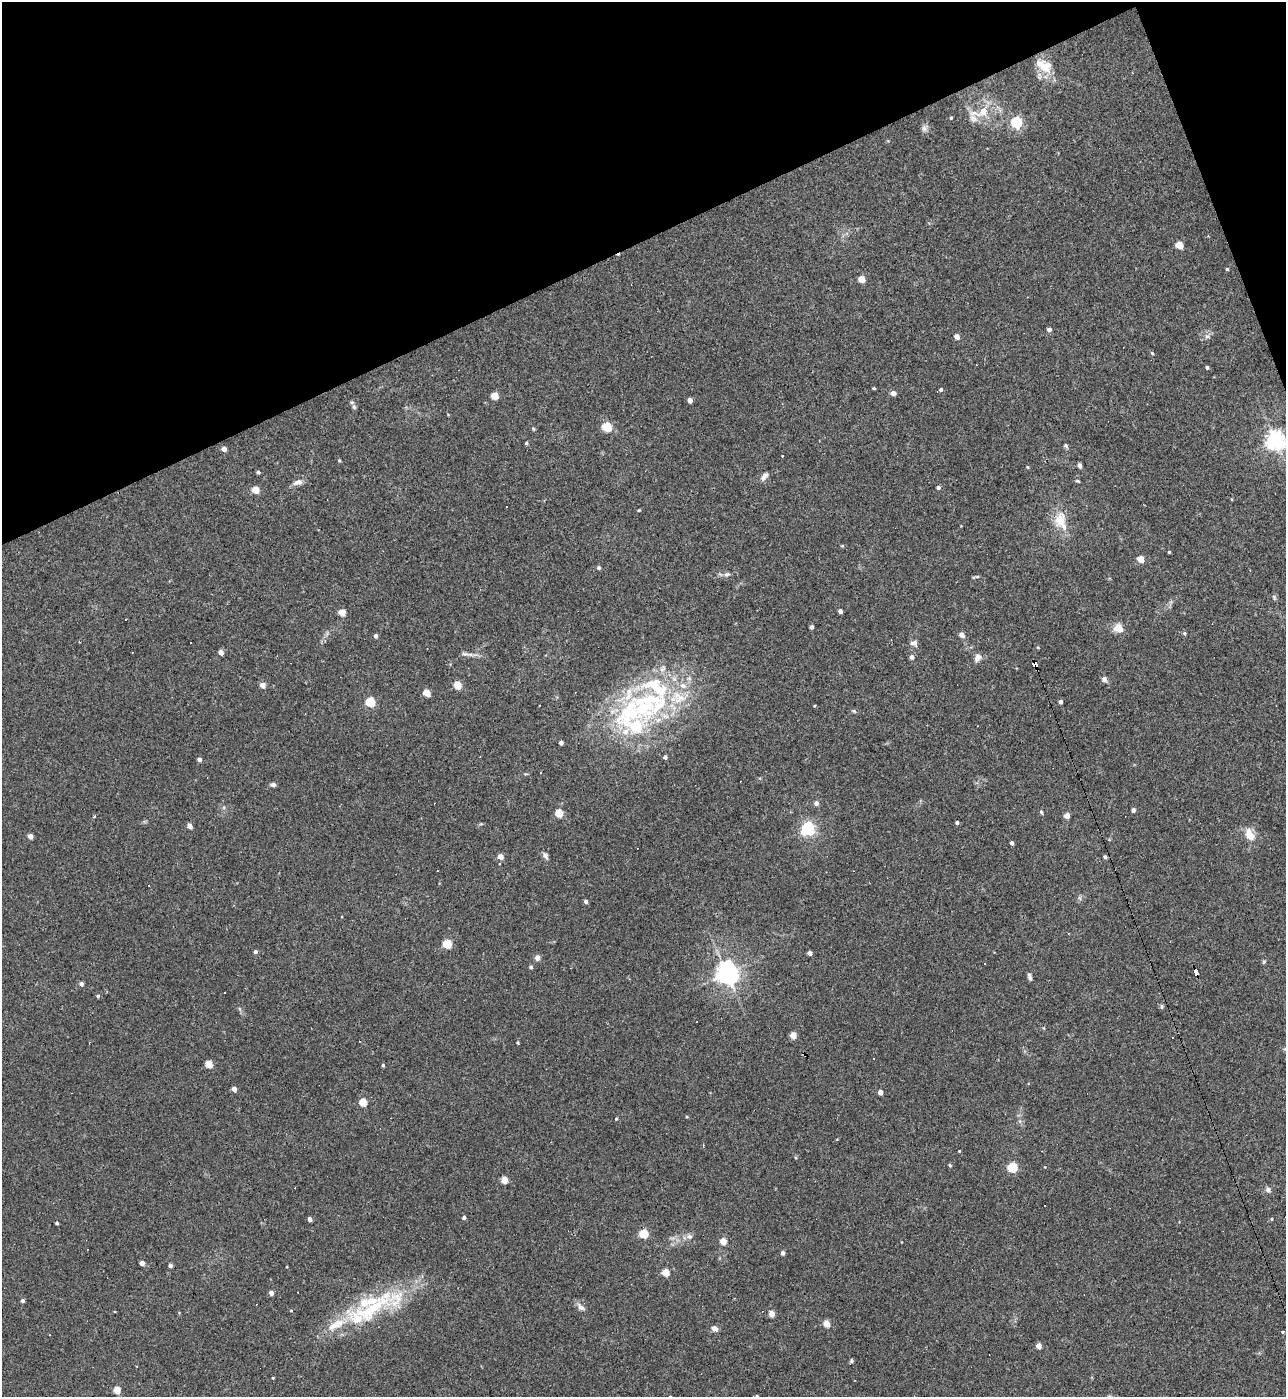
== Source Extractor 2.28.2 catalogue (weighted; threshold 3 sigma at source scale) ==
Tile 3 of 4 x 4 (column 3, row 1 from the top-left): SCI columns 2719-4002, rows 4185-5579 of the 5565 x 5579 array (HDU 1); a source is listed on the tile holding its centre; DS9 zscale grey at full resolution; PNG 1288 x 1399 px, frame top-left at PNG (2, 2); no overlay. Shown black and unused: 19% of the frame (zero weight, under 3 of 4 exposures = <1% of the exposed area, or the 3 px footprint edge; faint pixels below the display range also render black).
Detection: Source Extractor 2.28.2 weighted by HDU 2 'WHT'; one run over the whole footprint, this tile lists its part. Background 0.0277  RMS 0.0045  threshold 0.0203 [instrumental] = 3 sigma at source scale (4.5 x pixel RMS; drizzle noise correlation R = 1.50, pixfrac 1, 0.05/0.05 arcsec/px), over >= 5 px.
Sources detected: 177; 24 cosmic-ray / hot-pixel residue — not listed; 11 inside a brighter listed object's ellipse — not listed separately; the other 142 listed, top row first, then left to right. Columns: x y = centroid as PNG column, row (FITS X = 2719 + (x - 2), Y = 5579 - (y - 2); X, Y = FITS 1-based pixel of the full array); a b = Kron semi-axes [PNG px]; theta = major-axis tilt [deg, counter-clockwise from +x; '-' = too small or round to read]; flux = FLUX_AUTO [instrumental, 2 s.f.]
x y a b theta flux
1044 66 26 15 -39 9.6
983 111 14 11 61 6
951 118 4 3 - 0.51
1016 122 5 5 - 51
924 128 9 7 -88 1.6
1179 245 5 4 - 11
1227 269 4 4 - 0.46
861 279 5 4 - 8.3
1049 329 4 4 - 1.8
1207 336 7 6 - 1.3
957 337 4 4 - 3.9
1152 353 4 4 - 0.57
1207 367 3 3 - 0.9
874 388 4 3 - 0.47
940 390 4 4 - 0.93
893 393 4 4 - 2.8
494 396 5 5 - 9.8
690 400 4 4 - 3.2
354 407 8 5 -74 0.99
607 427 5 5 - 27
533 429 5 4 - 0.53
1276 440 7 6 - 240
526 443 4 3 - 0.56
1066 446 6 5 - 0.82
224 449 4 4 - 2.7
339 460 4 3 - 0.49
1080 465 5 4 - 1.3
1027 467 4 3 - 0.42
258 472 4 3 - 0.85
764 476 11 6 57 1.9
1078 481 5 3 - 0.5
298 482 13 7 16 2.3
938 487 4 4 - 1.2
255 490 5 4 - 9.1
639 510 5 3 - 0.35
1061 521 28 16 -69 9.5
842 546 4 4 - 0.46
1169 552 3 3 - 0.51
1141 559 5 4 - 8.5
598 568 5 5 - 0.77
727 574 8 6 21 1.3
977 577 5 3 - 0.47
1274 597 7 5 -77 0.8
840 611 4 4 - 1.9
342 613 4 4 - 9.2
126 620 3 3 - 0.55
811 627 4 3 - 1.4
1118 628 12 10 -28 4.2
1184 633 5 4 - 0.57
962 635 7 6 - 1.9
375 636 4 3 - 1.5
191 642 3 3 - 8
914 643 10 7 -6 1.6
221 652 4 4 - 3.4
465 654 12 5 -5 1.5
912 657 6 5 - 1.2
978 657 12 7 57 2.1
1035 664 6 4 -65 120
1104 679 6 6 - 1.7
262 685 4 4 - 4
458 685 5 4 - 12
427 693 5 4 - 9.5
679 699 22 11 33 9.6
370 702 5 5 - 28
1060 702 4 3 - 1.6
814 706 3 2 - 0.41
629 711 61 38 55 63
854 711 6 4 -44 0.61
977 726 2 2 - 0.23
561 743 4 4 - 1.9
665 757 4 4 - 1.5
199 759 4 4 - 1.9
541 772 2 2 - 0.43
273 785 6 4 -1 1.4
816 803 5 5 - 1.9
1133 810 4 4 - 1.7
1041 812 5 4 - 0.6
559 813 5 4 - 13
1067 816 4 4 - 3.8
957 823 3 3 - 1.1
190 826 4 4 - 3.6
808 829 5 5 - 96
1249 835 15 10 -60 5.8
30 836 4 4 - 2.6
1012 843 4 4 - 1.8
500 856 4 4 - 4.2
545 856 10 5 -59 1.3
1080 898 6 4 -70 0.75
586 902 4 4 - 1.1
447 944 5 5 - 22
255 952 4 4 - 1.1
810 953 4 4 - 2.6
537 958 4 4 - 3.7
1264 962 6 4 67 0.61
531 967 4 4 - 0.97
1196 972 7 4 -72 52
727 973 7 7 - 350
1029 977 8 5 -74 1.1
81 984 4 4 - 1.6
98 996 4 4 - 0.74
1162 1007 8 4 -90 0.66
1044 1028 5 3 - 0.39
793 1035 4 4 - 8.3
518 1043 4 3 - 0.48
209 1064 4 4 - 11
383 1065 4 3 - 0.67
234 1089 4 4 - 3.6
880 1092 4 4 - 3.5
363 1102 5 4 - 13
687 1117 4 3 - 0.45
616 1118 4 3 - 0.48
959 1151 3 2 - 0.33
950 1165 5 4 - 0.52
1012 1167 5 5 - 30
504 1180 4 4 - 9.5
1268 1190 7 6 - 1.4
1045 1205 2 2 - 0.45
464 1217 4 4 - 1.2
310 1219 4 4 - 2.2
1272 1219 4 3 - 0.39
57 1223 3 3 - 0.77
644 1234 5 5 - 23
689 1236 8 7 - 1.6
723 1241 4 4 - 8.6
783 1253 4 4 - 1.9
142 1263 4 4 - 3.2
170 1265 4 4 - 1.7
665 1273 5 4 - 11
271 1293 4 4 - 2.2
22 1301 4 4 - 1.2
581 1307 10 7 -39 1.9
371 1309 86 24 31 46
291 1310 4 3 - 0.42
772 1314 4 4 - 6.5
826 1324 4 4 - 8.8
714 1328 7 6 - 2.2
1283 1332 4 3 - 0.52
1039 1346 4 4 - 4.5
851 1361 6 4 -89 0.63
273 1378 4 3 - 0.32
117 1390 4 4 - 11
757 1396 4 4 - 0.64
Overlapping masked pixels (flux is a lower limit): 2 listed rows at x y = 1035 664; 1196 972
Isophote crosses this tile's border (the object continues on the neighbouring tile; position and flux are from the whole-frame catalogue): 2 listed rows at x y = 1276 440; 757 1396